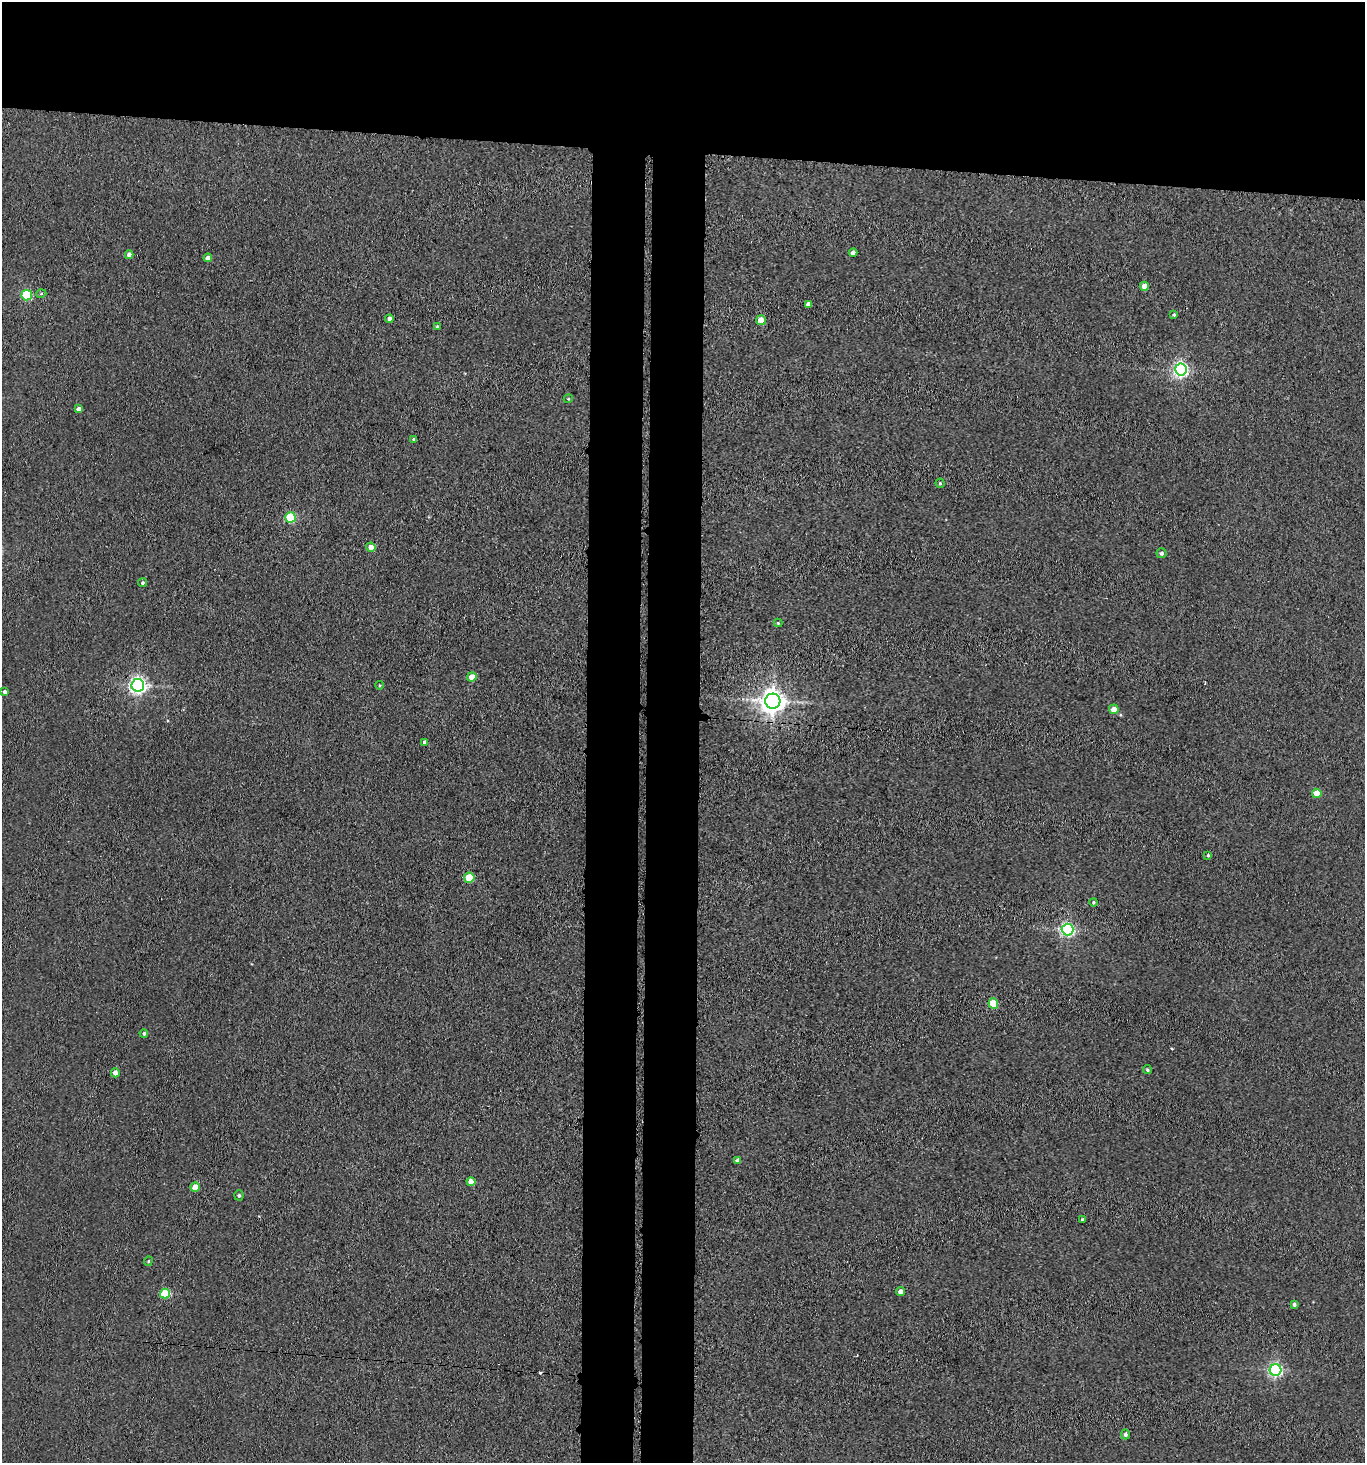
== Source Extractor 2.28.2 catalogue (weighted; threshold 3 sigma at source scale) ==
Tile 2 of 3 x 3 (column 2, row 1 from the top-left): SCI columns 1587-2949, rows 2927-4387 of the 4473 x 4392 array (HDU 1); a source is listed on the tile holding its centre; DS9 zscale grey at full resolution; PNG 1367 x 1465 px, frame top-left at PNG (2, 2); each listed source drawn as its Kron ellipse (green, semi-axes under 4 px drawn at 4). Shown black and unused: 17% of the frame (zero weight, under 3 of 4 exposures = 5% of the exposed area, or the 3 px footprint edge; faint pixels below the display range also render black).
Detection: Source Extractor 2.28.2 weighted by HDU 2 'WHT'; one run over the whole footprint, this tile lists its part. Background 0.042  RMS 0.0062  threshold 0.0278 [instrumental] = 3 sigma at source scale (4.5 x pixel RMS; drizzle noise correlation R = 1.50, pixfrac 1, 0.05/0.05 arcsec/px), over >= 5 px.
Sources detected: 49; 1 cosmic-ray / hot-pixel residue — neither listed nor drawn; the other 48 listed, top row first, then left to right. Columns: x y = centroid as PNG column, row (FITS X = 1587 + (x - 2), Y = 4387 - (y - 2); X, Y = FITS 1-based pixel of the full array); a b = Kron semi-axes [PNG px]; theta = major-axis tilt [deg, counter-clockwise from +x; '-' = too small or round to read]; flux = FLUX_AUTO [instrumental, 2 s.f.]
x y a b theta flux
853 253 4 4 - 2.8
129 255 4 4 - 3.9
208 258 4 4 - 3.3
1144 286 4 4 - 7.6
41 294 5 3 - 0.7
27 295 5 5 - 45
808 304 4 4 - 2.3
1174 315 3 3 - 0.94
389 319 4 4 - 4.1
761 320 5 4 - 6.9
437 327 4 3 - 1.1
1181 370 6 6 - 190
568 399 4 3 - 0.6
79 409 4 4 - 2.4
414 439 4 3 - 1.5
940 483 4 4 - 0.8
290 518 5 5 - 38
371 547 4 4 - 5.6
1161 553 5 5 - 1.6
142 583 4 4 - 1
778 623 4 4 - 0.57
472 677 5 4 - 8.1
138 685 6 6 - 250
379 685 4 3 - 0.57
5 692 4 4 - 1.8
773 701 7 7 - 630
1114 709 5 4 - 6.4
424 742 4 4 - 1.5
1317 793 5 4 - 12
1208 855 4 3 - 0.8
469 878 5 5 - 19
1094 902 4 4 - 0.78
1068 929 6 6 - 130
993 1004 5 4 - 25
144 1033 4 4 - 1.1
1147 1070 4 4 - 0.99
115 1073 4 4 - 4.2
738 1161 4 4 - 3.2
471 1182 4 4 - 8.3
195 1187 4 4 - 10
239 1195 5 4 - 1.1
1083 1220 3 3 - 1.5
148 1261 5 3 - 0.71
901 1291 4 4 - 3.6
165 1294 5 5 - 32
1294 1304 3 3 - 1.2
1275 1370 6 6 - 140
1125 1434 5 4 - 1.6